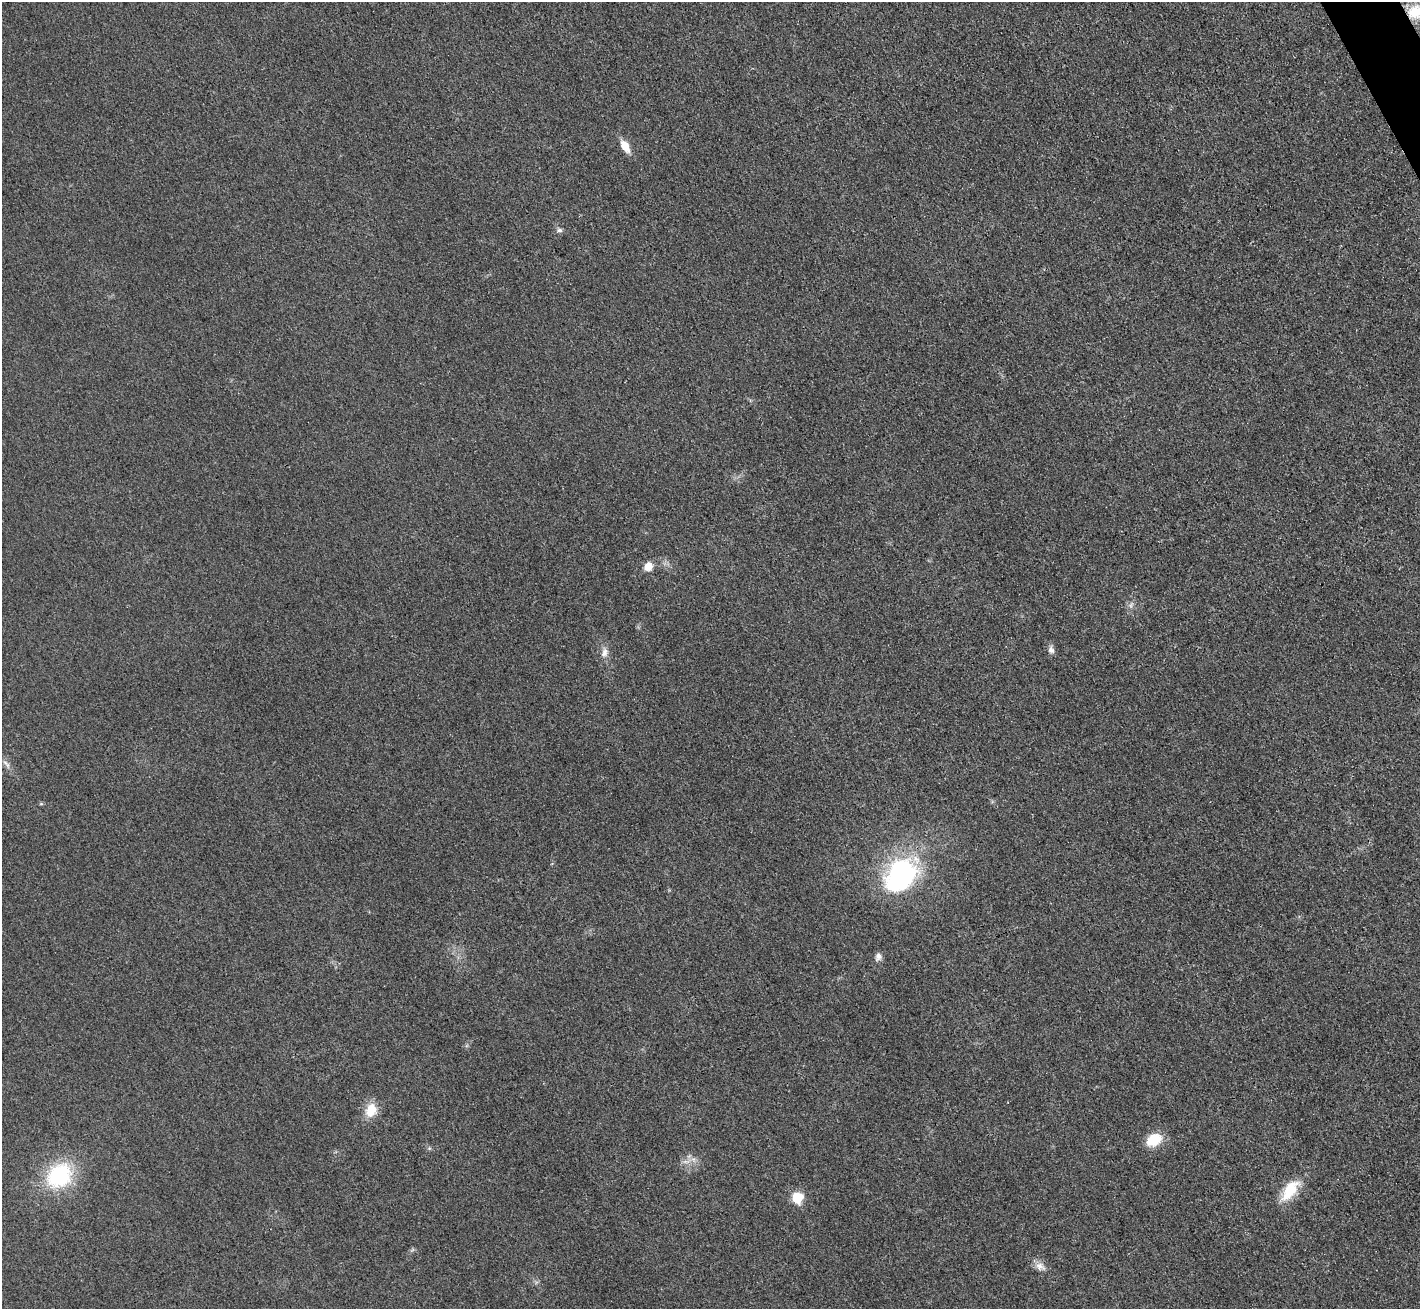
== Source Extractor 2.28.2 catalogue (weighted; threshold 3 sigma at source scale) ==
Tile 10 of 4 x 4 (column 2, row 3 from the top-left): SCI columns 1441-2858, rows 1620-2926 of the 5718 x 5712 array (HDU 1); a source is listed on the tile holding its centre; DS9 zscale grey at full resolution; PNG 1422 x 1311 px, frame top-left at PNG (2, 2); no overlay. Shown black and unused: <1% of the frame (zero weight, under 3 of 4 exposures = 2% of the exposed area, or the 3 px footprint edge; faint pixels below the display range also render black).
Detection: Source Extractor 2.28.2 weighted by HDU 2 'WHT'; one run over the whole footprint, this tile lists its part. Background 0.0266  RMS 0.0058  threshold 0.0261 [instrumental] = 3 sigma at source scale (4.5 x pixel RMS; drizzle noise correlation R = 1.50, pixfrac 1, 0.05/0.05 arcsec/px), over >= 5 px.
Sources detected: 18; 1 too faint to see at this stretch — not listed; the other 17 listed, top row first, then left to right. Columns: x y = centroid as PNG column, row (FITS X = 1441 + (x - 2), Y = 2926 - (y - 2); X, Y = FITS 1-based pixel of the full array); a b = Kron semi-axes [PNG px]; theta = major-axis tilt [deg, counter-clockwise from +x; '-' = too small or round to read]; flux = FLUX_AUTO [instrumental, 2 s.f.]
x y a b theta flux
1416 12 20 16 21 16
625 146 14 8 -60 8.1
559 230 7 6 - 1.5
648 566 8 7 - 7.2
1051 650 9 7 -68 2.5
604 652 15 9 81 4.2
6 764 17 5 -49 2.8
41 804 6 4 18 0.63
901 874 34 25 56 110
878 957 11 7 77 2.6
371 1110 17 13 64 11
1154 1140 15 12 31 16
686 1162 13 5 0 2.8
59 1176 32 27 44 48
1290 1190 32 14 54 17
797 1198 7 6 - 27
1040 1266 15 10 -32 4.2
Overlapping masked pixels (flux is a lower limit): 1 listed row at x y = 1416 12
Isophote crosses this tile's border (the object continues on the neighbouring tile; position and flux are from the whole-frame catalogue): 1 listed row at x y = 1416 12